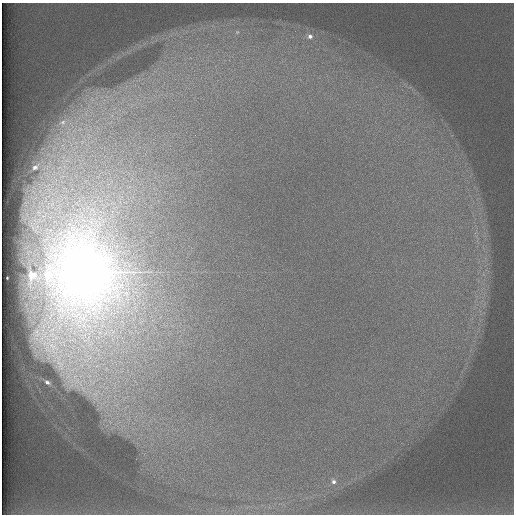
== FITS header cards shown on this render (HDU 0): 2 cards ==
NAXIS1  =                  512 /
NAXIS2  =                  512 /

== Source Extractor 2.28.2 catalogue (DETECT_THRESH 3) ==
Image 512 x 512 px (HDU 0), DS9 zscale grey, 1 PNG px = 1 image px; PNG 516 x 516 px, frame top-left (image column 1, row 512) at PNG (2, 3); no overlay
Background 101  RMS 3.4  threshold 10.1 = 3 sigma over >= 5 px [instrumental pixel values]
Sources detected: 8; all 8 listed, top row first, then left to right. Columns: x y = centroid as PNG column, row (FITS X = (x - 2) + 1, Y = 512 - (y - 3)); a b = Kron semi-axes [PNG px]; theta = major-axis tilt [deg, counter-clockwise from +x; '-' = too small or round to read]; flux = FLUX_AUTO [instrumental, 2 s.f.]
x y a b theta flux
237 32 5 4 - 260
310 36 7 6 - 940
63 122 13 10 57 2500
35 167 11 6 38 1300
31 275 5 5 - 2400
85 275 71 38 75 560000
47 382 8 6 -28 1200
334 482 6 6 - 880